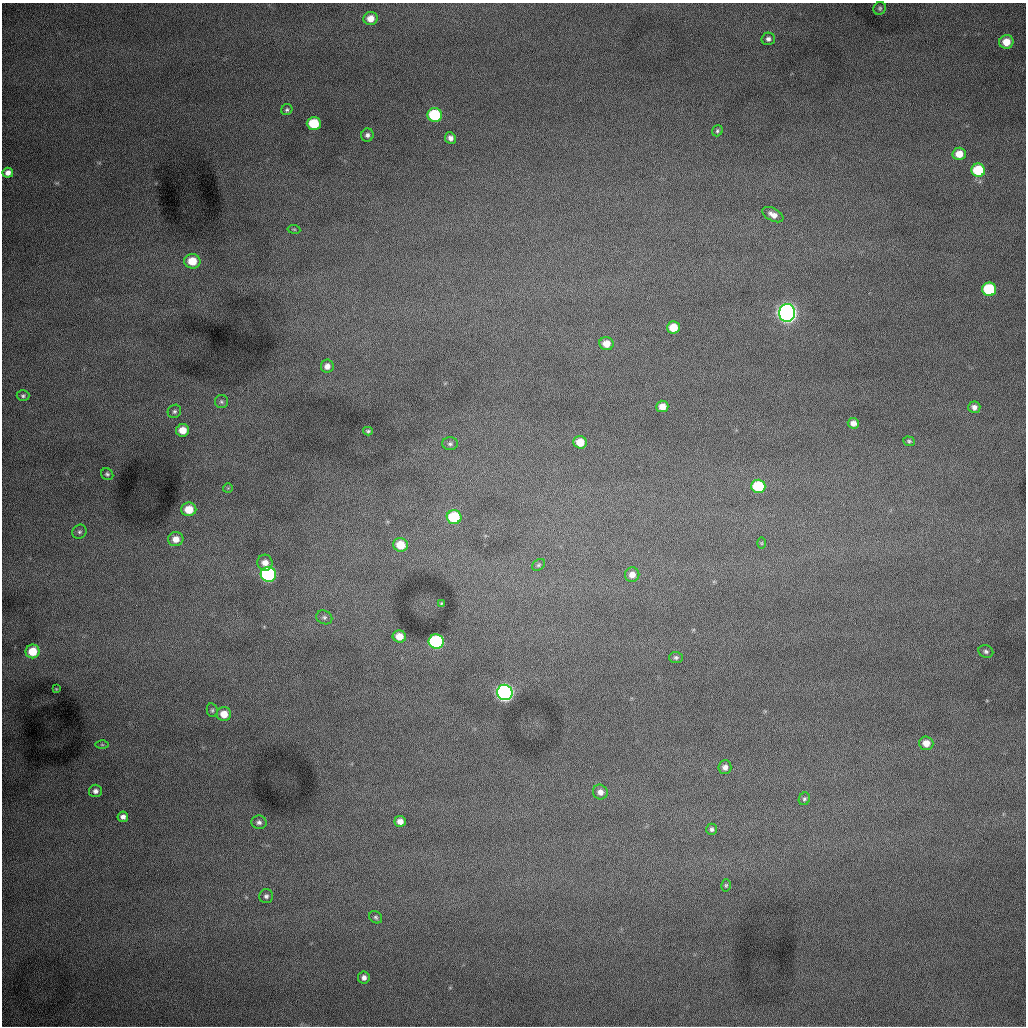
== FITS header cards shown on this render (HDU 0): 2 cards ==
NAXIS1  =                 1024 /fastest changing axis
NAXIS2  =                 1024 /next to fastest changing axis

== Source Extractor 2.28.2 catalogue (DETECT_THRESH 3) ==
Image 1024 x 1024 px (HDU 0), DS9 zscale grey, 1 PNG px = 1 image px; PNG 1028 x 1028 px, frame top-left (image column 1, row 1024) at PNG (2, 3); each listed source drawn as its Kron ellipse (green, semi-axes under 4 px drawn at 4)
Background 998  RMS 13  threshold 37.6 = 3 sigma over >= 5 px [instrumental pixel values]
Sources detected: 70; all 70 listed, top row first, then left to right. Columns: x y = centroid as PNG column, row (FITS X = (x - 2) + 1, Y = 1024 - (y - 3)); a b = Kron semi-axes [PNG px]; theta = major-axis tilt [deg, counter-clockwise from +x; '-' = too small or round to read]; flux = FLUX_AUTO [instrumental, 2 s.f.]
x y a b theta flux
880 8 6 6 - 1600
370 18 7 6 - 8800
768 39 7 6 - 2700
1006 42 7 7 - 13000
287 110 6 5 - 1600
435 115 7 7 - 59000
314 124 7 6 - 34000
717 131 6 5 - 1500
367 135 6 6 - 2600
450 138 6 5 - 3800
959 154 6 6 - 11000
978 170 7 6 - 41000
8 173 5 5 - 4400
773 215 11 6 -28 5700
294 229 6 4 -8 1200
192 261 8 7 - 18000
989 289 7 6 - 59000
787 313 9 8 - 750000
673 327 6 6 - 18000
606 344 7 6 - 10000
327 366 6 6 - 4700
23 396 6 5 - 1700
221 402 6 6 - 1800
662 406 6 6 - 8400
974 407 6 5 - 3800
174 411 7 6 - 2200
853 423 5 5 - 4700
183 430 6 6 - 12000
368 431 5 4 - 1300
909 441 6 4 -19 1400
580 442 7 6 - 14000
450 444 8 6 0 2400
107 474 6 5 - 1600
758 486 7 6 - 50000
228 488 5 5 - 990
189 509 7 7 - 15000
454 517 7 7 - 51000
79 532 7 6 - 2100
176 539 8 7 - 7800
762 543 6 4 90 790
401 545 7 7 - 18000
265 563 8 7 - 6300
539 565 7 5 40 1600
268 574 7 7 - 190000
632 575 7 7 - 6700
442 604 4 3 - 1100
324 617 8 6 -24 2400
399 636 7 6 - 9800
436 642 7 7 - 150000
33 651 7 7 - 20000
986 651 7 6 - 2200
676 657 7 5 -2 1800
56 689 2 2 - 610
505 692 8 7 - 460000
212 710 7 5 -77 1500
224 714 7 7 - 12000
926 743 7 7 - 8400
102 745 6 4 -1 1200
725 767 7 6 - 4100
95 791 6 6 - 3200
600 792 7 7 - 5000
804 799 6 5 - 1700
123 817 5 5 - 3400
400 821 5 5 - 5700
259 822 7 7 - 2800
712 829 6 5 - 2100
726 885 6 4 75 1300
266 896 7 7 - 2600
376 917 7 5 -37 1700
364 978 6 6 - 3500